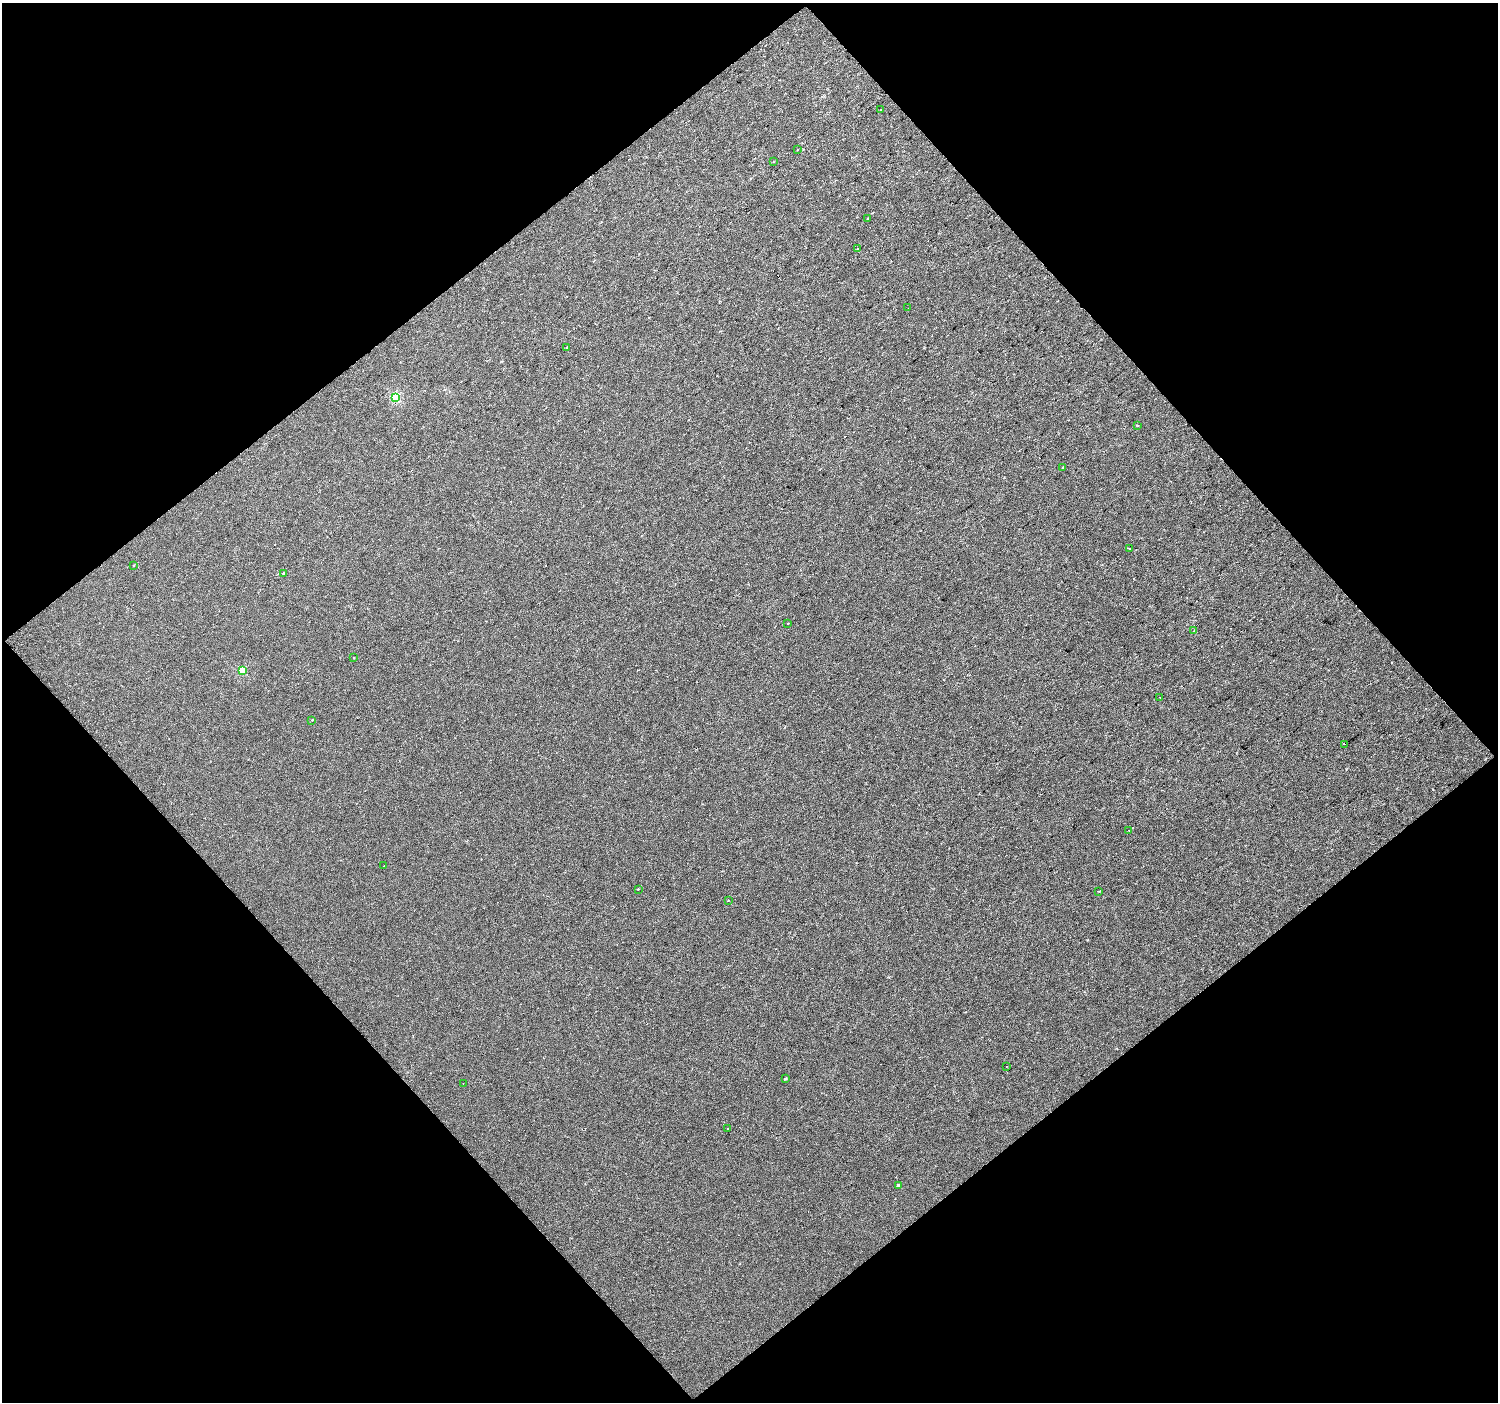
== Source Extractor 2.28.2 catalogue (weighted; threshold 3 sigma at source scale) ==
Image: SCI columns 1-2992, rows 79-2878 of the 2993 x 2976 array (HDU 1 of 3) = the unmasked area's bounding box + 8 px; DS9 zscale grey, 2 x 2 block average (1 PNG px = mean of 2 x 2 image px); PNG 1500 x 1404 px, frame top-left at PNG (2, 3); each listed source drawn as its Kron ellipse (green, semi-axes under 4 px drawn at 4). Shown black and unused: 50% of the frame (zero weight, under 2 of 3 exposures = <1% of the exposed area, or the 3 px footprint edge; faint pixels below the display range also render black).
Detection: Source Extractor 2.28.2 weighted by HDU 2 'WHT'. Background -2.79e-04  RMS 0.004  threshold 0.0179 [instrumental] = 3 sigma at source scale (4.5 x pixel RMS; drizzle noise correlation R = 1.50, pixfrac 1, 0.0396/0.0396 arcsec/px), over >= 5 px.
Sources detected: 32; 2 cosmic-ray / hot-pixel residue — neither listed nor drawn; the other 30 listed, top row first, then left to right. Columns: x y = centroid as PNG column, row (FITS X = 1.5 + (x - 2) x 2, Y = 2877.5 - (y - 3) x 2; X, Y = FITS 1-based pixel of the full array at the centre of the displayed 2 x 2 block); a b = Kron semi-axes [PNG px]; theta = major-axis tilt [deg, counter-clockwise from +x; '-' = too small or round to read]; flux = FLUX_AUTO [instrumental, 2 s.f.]
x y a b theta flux
880 110 2 2 - 0.49
797 150 2 2 - 1.7
773 162 2 2 - 0.35
867 218 2 2 - 1.4
858 249 2 2 - 0.67
908 308 2 2 - 0.76
567 347 2 2 - 4.2
396 397 3 3 - 47
1137 425 2 2 - 0.95
1063 467 2 2 - 2.1
1129 549 2 2 - 0.68
134 566 2 2 - 0.74
283 573 2 2 - 1.8
788 623 2 2 - 1.1
1194 631 2 2 - 0.53
353 658 2 2 - 1.5
243 671 3 3 - 30
1160 697 2 2 - 1.7
312 720 2 2 - 0.93
1344 744 2 2 - 18
1129 830 2 2 - 0.35
384 866 2 2 - 0.42
638 889 2 2 - 0.67
1099 891 3 2 - 0.69
728 900 2 2 - 0.65
1007 1066 2 2 - 0.44
785 1079 2 2 - 1.9
463 1084 2 2 - 0.28
728 1129 2 2 - 0.96
898 1185 3 2 - 1.1
Diffuse or blended objects may show on this block-average render without a row.